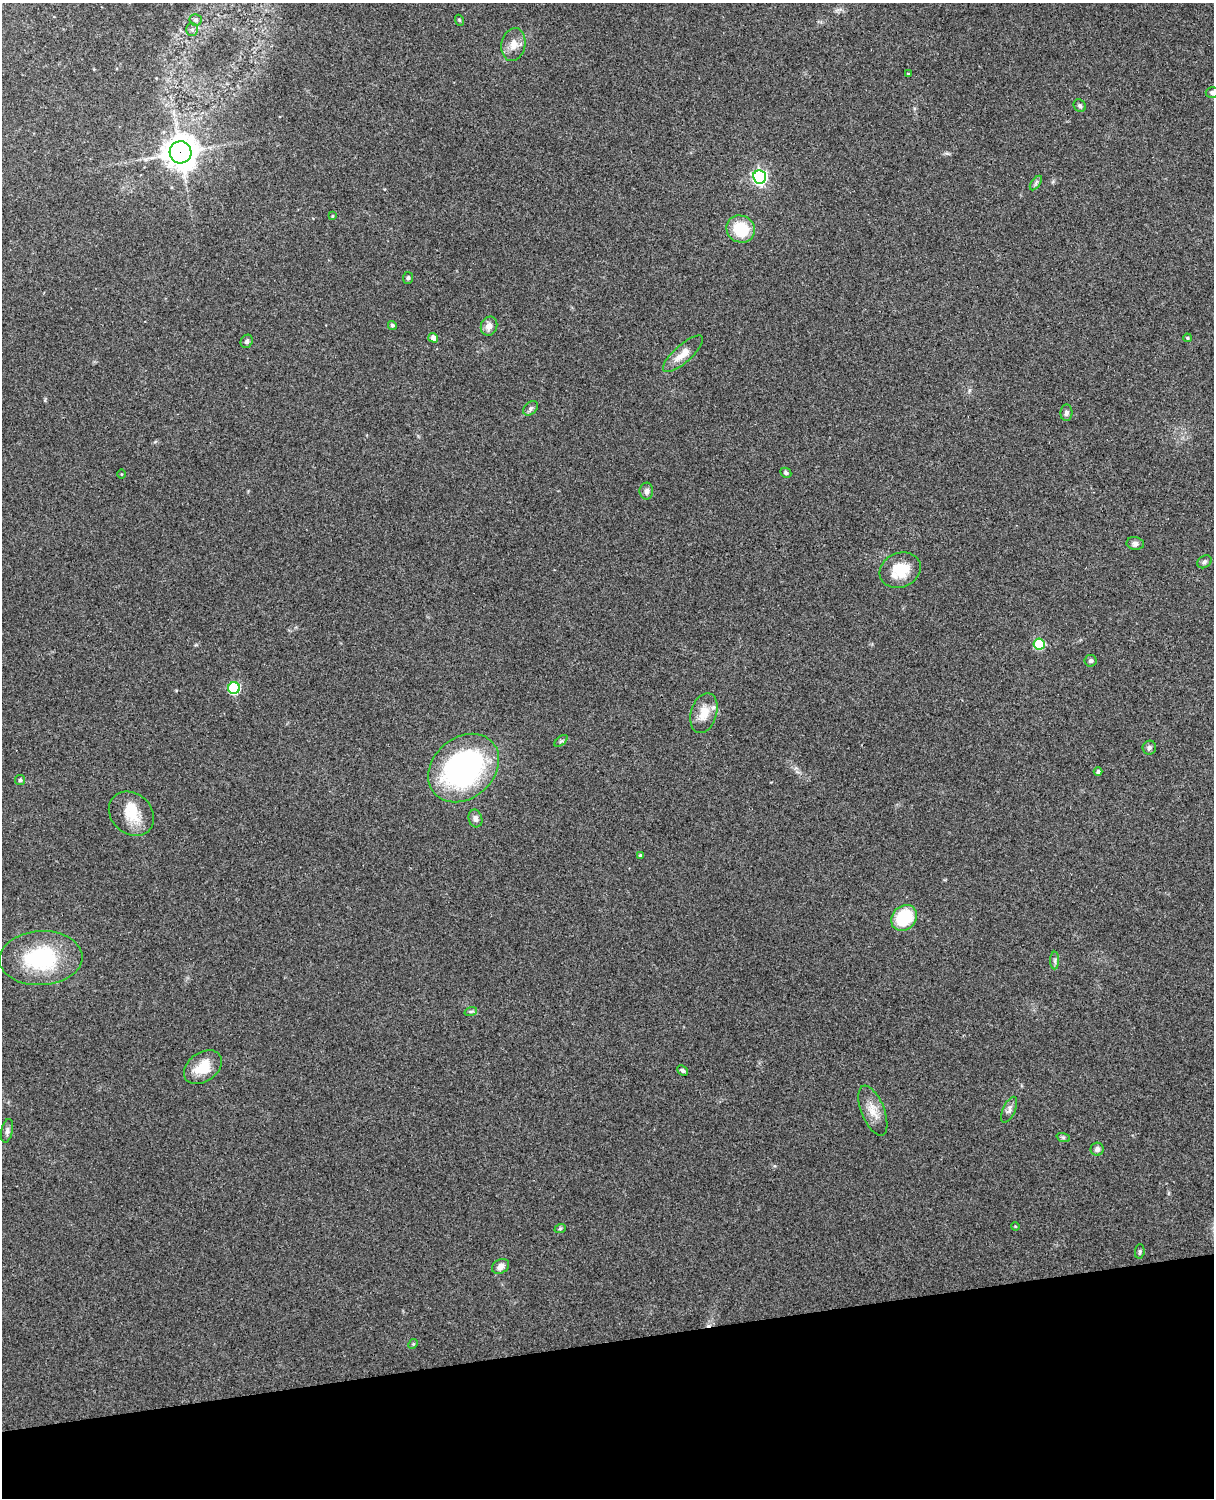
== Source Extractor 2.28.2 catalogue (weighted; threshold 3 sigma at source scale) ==
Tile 10 of 4 x 3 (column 2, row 3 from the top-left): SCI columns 1332-2543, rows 165-1660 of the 5088 x 4928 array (HDU 1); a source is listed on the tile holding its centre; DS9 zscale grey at full resolution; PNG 1216 x 1500 px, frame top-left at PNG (2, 3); each listed source drawn as its Kron ellipse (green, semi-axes under 4 px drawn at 4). Shown black and unused: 10% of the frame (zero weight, under 3 of 4 exposures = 6% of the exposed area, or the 3 px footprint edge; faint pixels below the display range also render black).
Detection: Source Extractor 2.28.2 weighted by HDU 2 'WHT'; one run over the whole footprint, this tile lists its part. Background 0.216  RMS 0.0084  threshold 0.0376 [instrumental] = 3 sigma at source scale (4.5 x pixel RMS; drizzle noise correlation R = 1.50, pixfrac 1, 0.05/0.05 arcsec/px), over >= 5 px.
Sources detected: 57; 1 inside a brighter object's white glare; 1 cosmic-ray / hot-pixel residue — neither listed nor drawn; the other 55 listed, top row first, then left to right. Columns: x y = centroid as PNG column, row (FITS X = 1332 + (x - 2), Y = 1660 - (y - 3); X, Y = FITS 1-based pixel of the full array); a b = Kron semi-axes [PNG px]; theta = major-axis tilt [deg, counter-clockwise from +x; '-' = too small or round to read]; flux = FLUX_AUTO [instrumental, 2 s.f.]
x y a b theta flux
196 20 6 6 - 1.8
459 20 5 3 - 0.78
192 29 6 6 - 2
513 45 16 12 80 8
908 74 4 3 - 0.86
1212 92 6 5 - 2.2
1080 106 7 5 -47 1.7
180 152 11 11 - 1300
760 177 7 6 - 210
1036 183 8 4 54 1.8
332 216 4 3 - 0.79
741 229 14 13 - 29
408 278 6 5 - 1.3
392 325 4 4 - 1.7
489 326 10 8 66 5.4
433 338 5 4 - 5.3
1187 338 4 3 - 0.94
247 341 7 5 62 2
683 354 25 8 42 11
530 408 8 6 43 2.3
1066 413 8 6 86 2.4
786 473 5 5 - 2
121 474 4 3 - 0.69
646 491 8 7 - 3
1135 543 9 6 -8 3.1
1204 562 8 6 34 1.8
900 570 21 17 23 21
1039 644 5 5 - 42
1090 661 6 5 - 2
234 688 6 6 - 65
704 713 20 13 73 13
561 741 8 4 36 1.5
1149 748 7 6 - 2.2
464 768 39 30 41 180
1098 771 4 4 - 1.8
20 780 5 5 - 1.3
131 814 24 20 -42 20
475 819 9 7 -74 3.2
640 855 3 3 - 1.1
904 918 14 11 45 41
41 958 41 27 3 74
1055 960 9 4 89 1.8
471 1011 6 4 18 1.3
203 1067 21 14 35 18
682 1070 6 4 -43 1.5
1009 1110 14 6 65 3.3
873 1111 26 11 -68 11
7 1131 12 5 78 2.8
1063 1137 7 4 -18 1.3
1097 1149 6 6 - 3.2
1015 1226 4 3 - 0.71
560 1229 6 3 19 1.1
1140 1251 7 4 84 1.4
500 1266 9 6 31 4.7
413 1344 5 4 - 0.86
Overlapping masked pixels (flux is a lower limit): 1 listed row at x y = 180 152
Isophote crosses this tile's border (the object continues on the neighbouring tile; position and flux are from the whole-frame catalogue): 1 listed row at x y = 1212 92